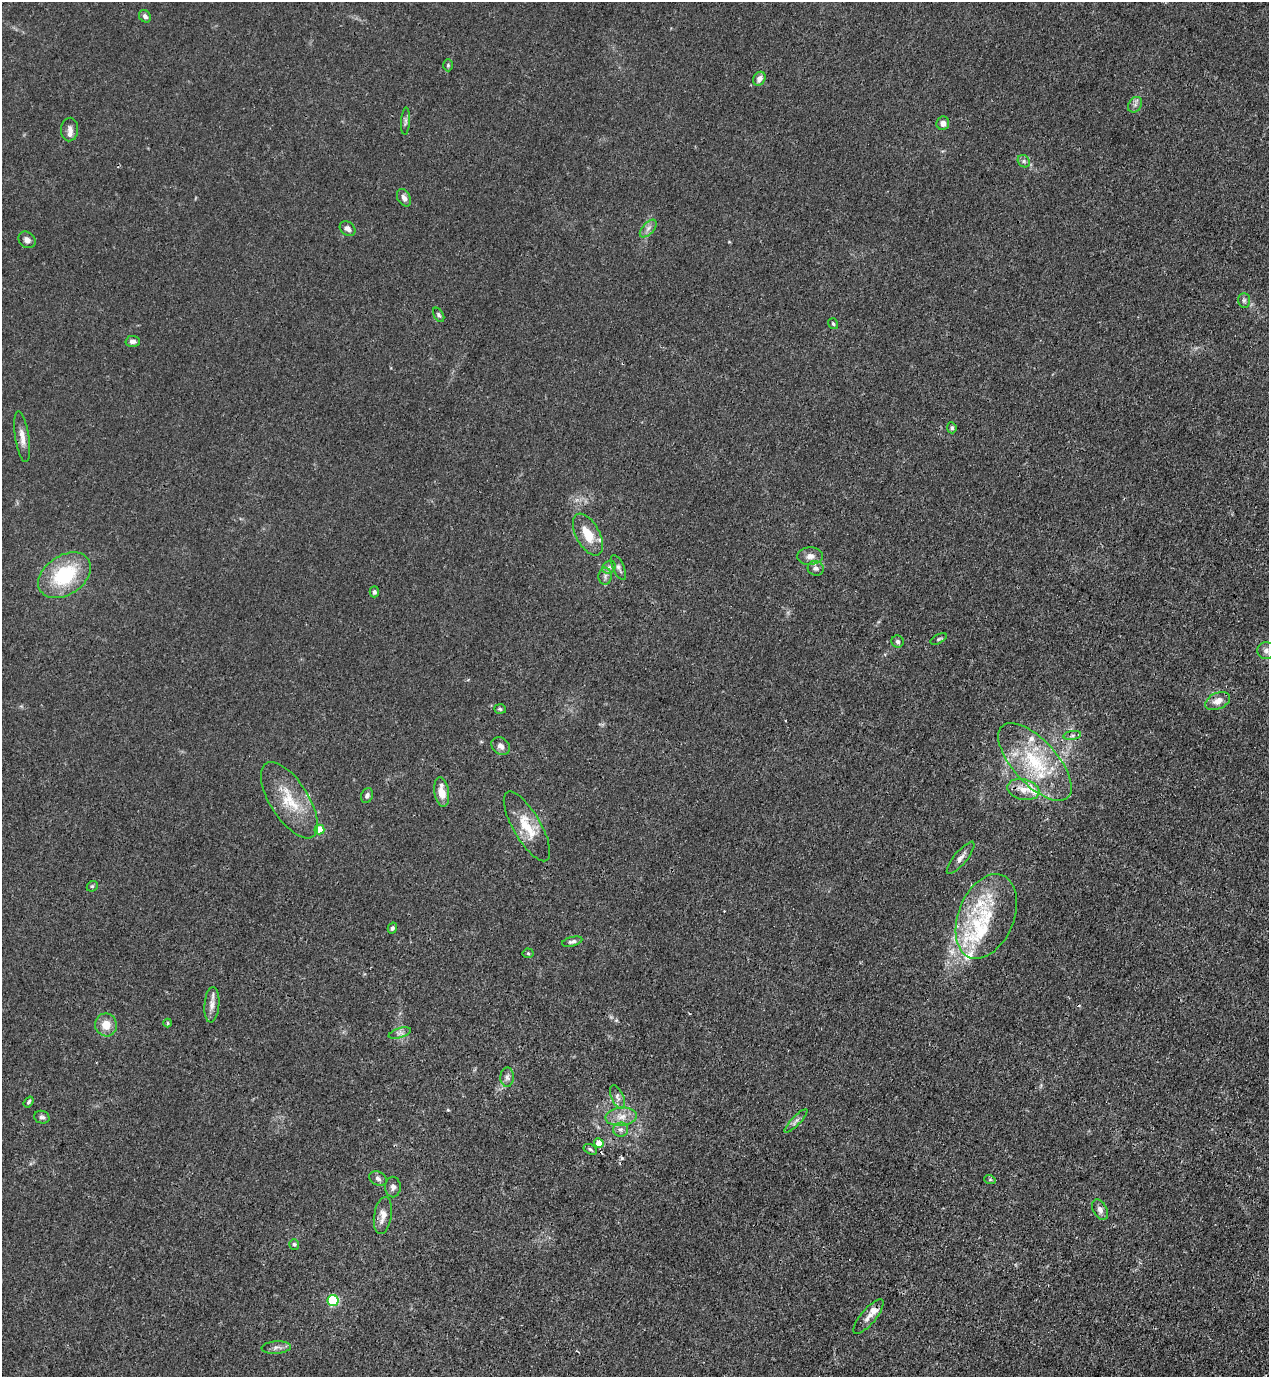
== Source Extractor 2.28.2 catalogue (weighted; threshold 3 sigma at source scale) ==
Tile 6 of 4 x 4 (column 2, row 2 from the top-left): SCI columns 1490-2756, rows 2793-4167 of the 5646 x 5583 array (HDU 1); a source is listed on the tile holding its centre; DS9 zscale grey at full resolution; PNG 1271 x 1379 px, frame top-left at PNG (2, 2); each listed source drawn as its Kron ellipse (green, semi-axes under 4 px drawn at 4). Shown black and unused: <1% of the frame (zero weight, under 3 of 4 exposures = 7% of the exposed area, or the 3 px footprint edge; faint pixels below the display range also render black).
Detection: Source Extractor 2.28.2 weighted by HDU 2 'WHT'; one run over the whole footprint, this tile lists its part. Background 0.0182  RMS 0.0026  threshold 0.0116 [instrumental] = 3 sigma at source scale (4.5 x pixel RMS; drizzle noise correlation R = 1.50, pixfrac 1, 0.05/0.05 arcsec/px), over >= 5 px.
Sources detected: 79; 1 cosmic-ray / hot-pixel residue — neither listed nor drawn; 10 inside a brighter listed object's ellipse — not listed separately; the other 68 listed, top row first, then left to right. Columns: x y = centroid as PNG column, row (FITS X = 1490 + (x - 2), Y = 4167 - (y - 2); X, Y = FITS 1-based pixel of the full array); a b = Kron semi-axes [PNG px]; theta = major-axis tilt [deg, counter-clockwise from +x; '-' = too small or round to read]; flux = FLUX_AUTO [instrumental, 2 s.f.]
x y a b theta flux
145 16 7 5 -45 0.8
448 65 6 5 - 0.4
759 79 7 5 57 1.5
1135 105 8 6 55 0.82
405 121 13 4 87 0.7
943 123 7 6 - 1.3
70 129 12 8 87 1.3
1024 161 7 5 -47 0.68
404 198 9 6 -62 1.2
648 228 11 5 47 1.1
347 229 8 6 -38 1.1
27 240 9 7 -38 1.2
1244 300 7 6 - 0.67
439 315 8 4 -58 0.55
833 324 6 4 -55 0.43
133 341 7 5 -3 0.93
952 428 5 4 - 0.54
22 437 26 7 -81 2.3
588 535 23 11 -61 5.8
810 556 13 9 4 1.7
609 567 7 6 - 0.76
618 567 13 5 -66 0.9
816 568 8 7 - 0.94
64 575 29 19 34 18
605 576 8 6 86 0.82
374 592 5 4 - 0.67
939 639 9 4 28 0.46
897 641 6 6 - 0.79
1266 651 9 8 - 1.1
1218 701 13 8 24 2.3
500 709 6 5 - 0.4
1072 735 9 4 8 0.72
501 746 10 8 -40 1.2
1035 762 48 22 -48 19
1023 789 16 10 -13 3.4
442 792 15 7 -81 3.5
367 795 8 5 68 0.74
289 800 44 19 -57 10
527 826 39 13 -60 7.3
319 830 5 5 - 8.7
961 858 20 6 50 1.6
92 886 6 5 - 0.4
986 916 44 27 68 17
392 928 5 4 - 0.56
572 942 10 4 14 0.73
528 953 5 5 - 0.36
212 1005 18 7 85 1.9
168 1023 4 4 - 0.38
106 1025 11 11 - 3.5
400 1033 11 5 17 0.91
507 1077 9 6 89 0.98
617 1097 12 6 -67 1.2
29 1102 6 3 53 0.44
42 1117 8 6 -15 0.77
621 1117 16 9 6 2.8
796 1121 16 4 46 0.88
620 1129 7 7 - 0.95
599 1143 4 4 - 4.4
590 1149 7 4 -30 0.49
378 1179 9 6 -27 0.87
990 1180 6 3 -18 0.32
393 1187 10 8 -90 1
1100 1210 11 7 -63 1.3
383 1215 19 9 81 2.3
294 1244 5 5 - 0.43
333 1301 5 5 - 22
869 1317 22 7 50 1.9
276 1347 14 6 4 1.2